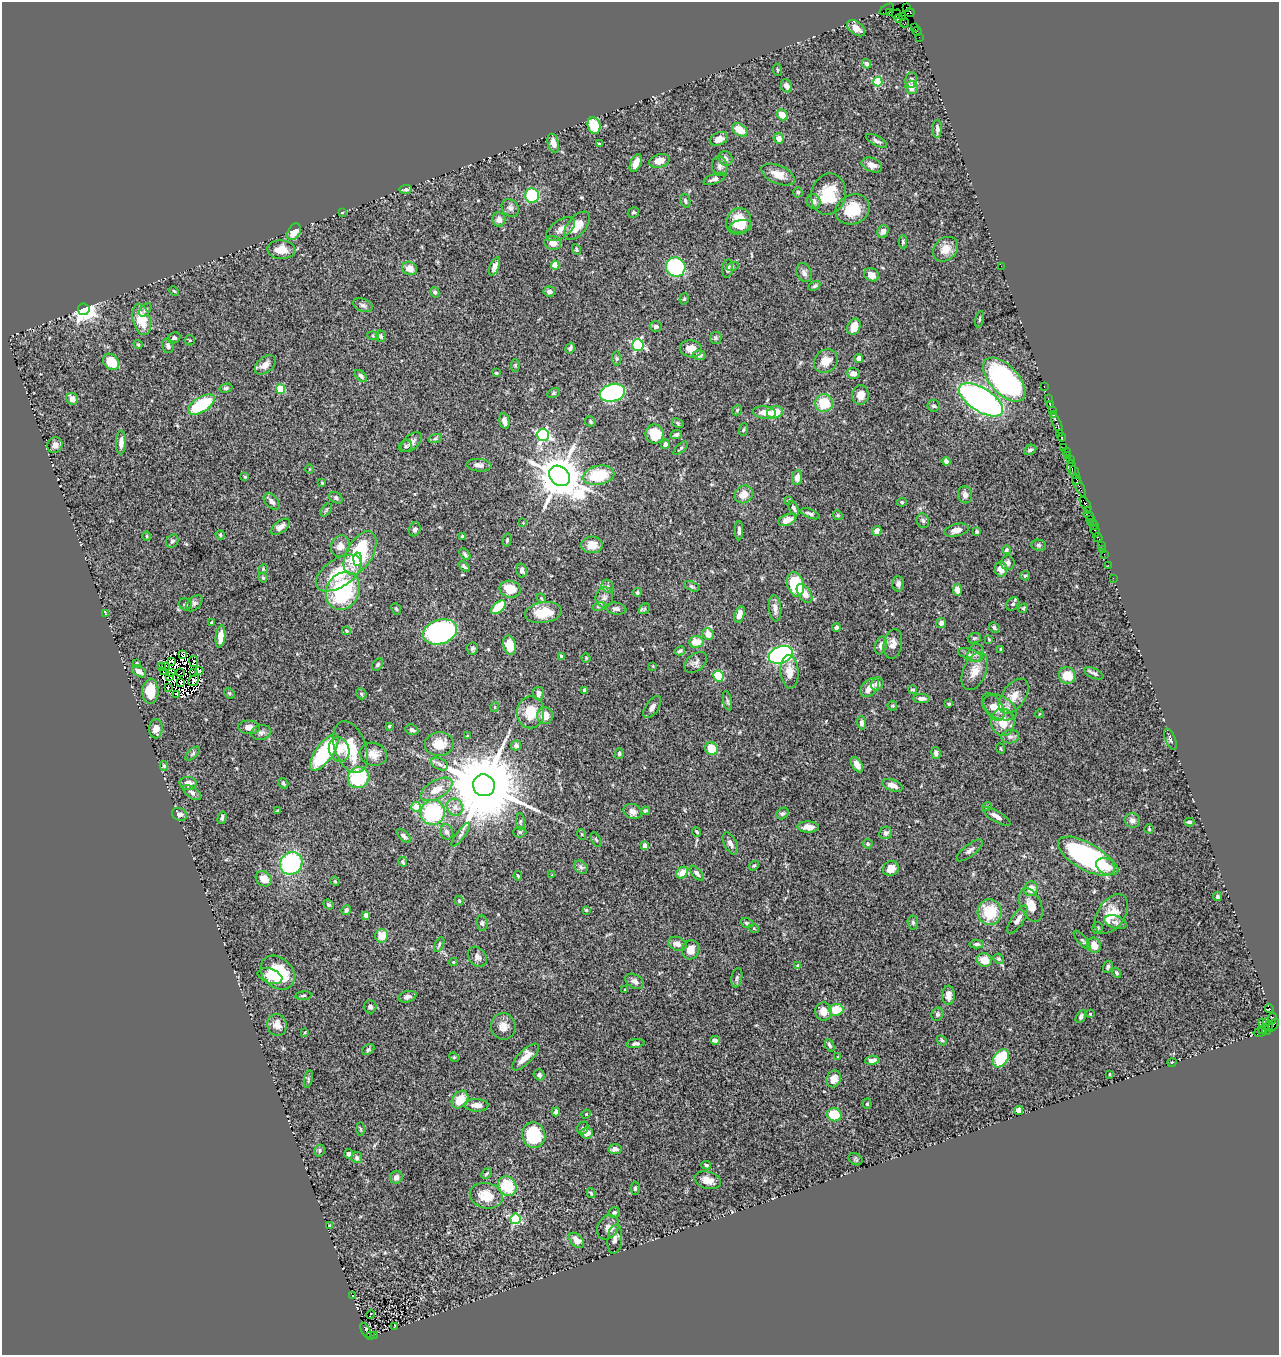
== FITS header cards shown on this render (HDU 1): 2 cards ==
NAXIS1  =                 1277
NAXIS2  =                 1353

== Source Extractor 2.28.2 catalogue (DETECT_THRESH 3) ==
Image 1277 x 1353 px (HDU 1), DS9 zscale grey, 1 PNG px = 1 image px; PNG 1281 x 1357 px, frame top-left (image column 1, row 1353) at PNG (2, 2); each listed source drawn as its Kron ellipse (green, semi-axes under 4 px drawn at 4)
Background 2.2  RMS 0.051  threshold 0.154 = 3 sigma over >= 5 px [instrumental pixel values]
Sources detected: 486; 13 with non-positive FLUX_AUTO (blend fragments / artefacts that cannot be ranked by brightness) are neither listed nor drawn; the other 473 listed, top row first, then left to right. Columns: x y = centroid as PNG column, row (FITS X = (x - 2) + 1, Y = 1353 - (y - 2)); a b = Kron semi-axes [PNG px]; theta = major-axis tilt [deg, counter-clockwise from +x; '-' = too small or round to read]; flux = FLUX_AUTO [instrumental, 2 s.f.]
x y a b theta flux
907 7 2 2 - 12
887 9 8 3 31 210
890 12 4 3 - 120
910 12 5 4 - 200
897 14 5 2 - 99
902 16 2 2 - 27
899 18 4 3 - 200
905 23 5 2 - 87
914 27 4 2 - 120
856 28 10 6 -38 29
917 31 4 3 - 180
919 37 2 2 - 43
866 64 5 4 - 9.1
777 70 6 3 -82 3.8
911 80 8 6 88 10
878 82 5 4 - 180
786 86 7 5 -65 16
911 87 7 6 - 26
782 115 6 5 - 39
594 125 8 6 -75 150
937 129 9 4 -90 11
740 130 8 5 -34 51
779 138 5 5 - 21
719 139 9 6 24 20
876 141 12 4 -28 9.5
553 143 9 5 -76 26
599 144 3 3 - 4.7
725 158 8 6 -56 12
659 161 10 6 15 26
636 163 9 5 66 28
872 165 11 6 -22 23
720 166 9 7 -86 13
778 174 17 9 -23 44
714 179 11 5 20 11
406 189 6 4 3 6.9
798 192 5 4 - 5.7
829 194 20 17 76 120
532 195 7 7 - 180
685 201 7 5 -71 7
814 201 7 7 - 18
510 208 10 7 -45 13
853 209 17 14 25 100
342 212 3 2 - 2.4
633 212 6 4 31 5.7
499 219 7 6 - 21
738 221 14 12 58 82
577 226 17 9 51 48
741 226 11 6 9 30
561 229 16 9 36 26
883 231 6 5 - 14
294 232 9 6 59 48
903 242 6 4 90 5
553 243 8 7 - 30
576 249 5 4 - 6.2
945 249 14 11 43 39
281 250 14 9 -2 44
555 265 4 4 - 94
1001 266 2 2 - 20
494 267 9 4 67 14
676 267 10 9 - 330
732 267 6 3 18 3.7
410 268 7 6 - 29
728 268 9 5 82 14
804 273 10 7 -65 13
871 275 8 6 -26 18
814 286 7 4 29 7.4
174 291 5 3 - 3.5
549 291 6 5 - 10
435 292 5 4 - 7.5
684 299 6 4 74 4.9
363 305 10 6 -22 11
84 309 6 6 - 2900
145 310 7 5 51 7.7
979 319 8 3 79 4.5
142 320 16 8 -76 85
656 327 6 5 - 9
854 327 8 6 67 43
373 336 6 4 -7 4.6
381 336 6 5 - 7.9
174 338 6 5 - 8.9
716 338 6 5 - 6
190 340 5 5 - 4.2
138 345 4 3 - 4.4
638 345 6 5 - 460
168 346 7 6 - 9.6
570 348 6 4 59 9.6
691 349 11 8 -10 31
699 355 6 5 - 14
616 358 7 4 -84 6.2
859 358 5 4 - 20
826 361 12 11 - 44
111 362 9 7 -44 76
265 365 12 7 38 25
515 365 6 4 -89 5.2
496 373 3 2 - 3.2
853 373 6 5 - 21
361 376 7 4 -46 8.6
1004 380 27 14 -47 560
1044 387 3 2 - 100
226 388 6 4 15 5.8
281 389 5 4 - 130
553 393 7 4 27 5
612 393 13 8 15 520
860 395 9 8 - 25
72 399 6 5 - 19
1048 399 3 2 - 130
981 400 25 11 -32 1000
824 403 9 9 - 97
201 405 15 7 32 170
1050 405 2 2 - 59
934 406 6 6 - 7.2
737 410 5 4 - 4.1
1052 411 2 2 - 120
764 412 11 6 -5 38
775 412 8 6 16 52
1054 415 4 3 - 260
504 421 8 5 -77 18
590 421 5 5 - 5
678 423 6 4 -30 5.2
1057 424 11 3 -65 520
744 430 6 3 71 3.9
1059 433 2 2 - 39
654 434 9 9 - 110
543 435 6 6 - 590
676 435 6 4 24 7
1062 437 4 3 - 160
435 439 7 4 19 7.3
121 442 12 5 88 21
412 442 12 7 42 18
665 444 4 4 - 16
55 445 8 7 - 16
406 446 7 5 30 7.4
1064 447 2 2 - 49
681 448 9 4 41 5.7
1030 450 6 4 26 7.8
1067 451 3 2 - 90
1068 455 3 2 - 140
1070 459 2 2 - 52
946 461 4 3 - 9.7
479 465 12 6 -5 16
1072 468 8 3 -84 690
309 469 5 3 - 2.6
1074 472 7 3 -66 770
599 475 16 9 11 180
559 476 11 9 -43 14000
245 477 4 3 - 3.7
797 478 7 5 81 23
1076 479 5 3 - 110
322 483 3 3 - 3.1
1079 486 12 3 -62 820
744 494 9 8 - 38
965 495 9 7 -80 16
336 498 7 5 -30 8.4
789 500 4 3 - 3.8
272 501 9 6 -46 16
902 502 5 4 - 4.5
1085 504 8 3 -55 620
794 508 8 4 -66 7.6
326 510 7 4 53 5.4
1087 510 4 3 - 200
810 514 10 4 -21 9.7
838 515 5 4 - 4.9
1089 516 6 3 -35 460
1091 519 3 3 - 300
787 520 9 5 22 29
923 520 7 6 - 9.4
1092 522 3 3 - 150
523 523 3 2 - 2.4
1094 526 3 2 - 190
280 527 11 5 36 20
415 529 7 5 67 11
956 530 12 6 13 20
739 531 10 3 89 10
877 531 5 4 - 23
977 531 4 4 - 6
1095 531 6 3 -63 260
220 535 5 4 - 3.3
147 536 4 4 - 3.5
462 536 4 3 - 4.4
1098 537 5 3 - 100
507 540 6 4 76 6
172 541 7 5 54 8.1
592 545 11 8 -1 38
1039 545 7 5 -2 7.1
1101 545 2 2 - 68
340 546 11 9 66 25
1102 549 2 2 - 38
1006 550 4 4 - 5.8
360 553 24 13 60 280
465 554 7 4 -49 7.4
1104 554 2 2 - 65
357 559 6 4 87 50
1008 563 7 7 - 13
1108 565 2 2 - 30
464 566 6 4 -38 6.4
263 569 5 4 - 4.4
1001 569 7 6 - 38
522 571 7 5 -79 13
339 573 26 14 34 140
1025 576 5 4 - 4.4
263 578 5 3 - 4.2
1113 578 2 2 - 28
796 584 13 8 -75 160
898 584 7 6 - 12
608 586 7 5 -52 8.7
692 586 8 4 -24 6.4
510 589 11 8 -11 59
957 590 5 4 - 30
343 591 19 16 61 330
637 592 4 4 - 4.9
804 593 11 6 -56 31
604 597 10 8 76 17
541 598 5 4 - 3.5
194 603 10 6 42 9.9
185 604 6 6 - 7.3
1013 604 7 5 45 9.1
599 606 6 4 18 5.8
498 607 9 5 41 130
775 608 13 6 -84 18
1023 608 5 4 - 4
396 609 6 4 -67 4.8
616 609 10 6 -9 12
644 609 6 4 40 5.4
543 613 18 10 8 78
105 614 4 2 - 2.8
739 614 8 5 72 23
212 623 3 3 - 4.1
941 623 5 5 - 12
836 628 4 4 - 14
994 628 6 4 -45 7.5
346 631 4 4 - 6.4
440 632 17 12 18 760
708 634 6 5 - 33
221 636 11 4 82 35
974 638 7 5 21 5.6
989 639 4 3 - 2.8
696 642 7 5 2 46
893 644 15 9 80 28
510 645 10 6 -76 64
881 645 9 5 74 17
472 648 6 6 - 6.6
1001 649 3 3 - 3.6
680 651 5 4 - 6.4
975 653 9 7 63 14
183 654 3 2 - 6.9
781 655 12 8 20 690
970 655 13 5 -20 13
561 657 4 3 - 6.1
586 658 4 4 - 3.8
171 661 4 2 - 1.5
194 662 5 3 - 2.9
696 662 13 8 39 14
136 664 4 3 - 7.2
378 665 7 4 52 6
162 666 3 2 - 10
165 666 3 2 - 9.2
653 666 4 4 - 2.9
200 670 4 4 - 5
139 671 8 5 -33 19
975 671 20 11 66 46
163 672 2 2 - 1.8
181 672 3 2 - 2.4
789 672 17 9 -86 35
172 673 2 2 - 5.6
194 673 4 2 - 3.8
1094 673 10 5 -23 7.8
1067 675 8 8 - 63
170 676 3 2 - 0.0033
718 676 5 5 - 130
194 680 6 4 54 0.59
180 682 3 2 - 5.6
877 684 7 6 - 19
870 687 11 7 46 40
168 688 3 2 - 3.3
585 690 4 3 - 20
913 690 4 4 - 5.4
150 691 12 8 88 75
229 693 6 4 -44 4.6
538 693 7 5 -87 17
177 694 3 2 - 2.7
361 694 6 5 - 5.9
1014 696 20 11 54 43
921 699 8 4 -1 15
727 701 10 4 -79 6
949 704 3 3 - 4.1
892 706 5 4 - 4.1
495 707 5 3 - 2.7
652 707 12 6 55 16
993 707 15 9 -56 26
1000 707 18 11 -27 47
531 712 16 13 81 79
1039 714 4 3 - 2.3
545 716 8 8 - 38
1003 722 13 11 -83 57
861 723 6 4 -88 8.9
389 726 3 3 - 3.9
249 727 11 6 -2 26
156 729 9 6 87 27
412 730 6 5 - 8.2
261 732 10 7 12 13
467 736 4 3 - 2.8
1010 737 9 6 9 11
1170 739 11 5 -68 8.6
439 744 15 11 4 55
516 746 5 5 - 11
350 747 27 15 -70 140
339 749 12 10 -73 30
712 749 7 6 - 86
1001 749 5 2 - 2.8
324 752 21 8 55 280
936 753 6 4 -78 13
193 754 9 4 42 6.4
373 754 14 11 -18 32
619 754 5 4 - 5.1
439 764 9 5 -28 9.7
857 765 8 5 -58 21
164 766 5 4 - 5.2
358 778 11 10 - 210
188 783 8 6 -4 24
283 783 6 4 -59 5.9
484 785 11 11 - 52000
892 785 11 5 -20 27
436 789 18 9 30 44
192 793 10 5 -36 12
987 806 5 3 - 3
416 807 5 5 - 50
455 807 9 7 -56 22
278 811 3 3 - 3.7
633 811 9 7 -24 16
645 811 4 4 - 4.7
433 812 12 12 - 280
180 814 8 6 -28 13
782 814 6 5 - 7.6
996 816 16 5 -30 19
222 818 6 4 74 7.4
1132 820 8 7 - 15
521 822 8 3 -86 5.3
1189 822 5 3 - 5.6
808 827 10 5 -2 25
1149 829 4 4 - 3.9
447 832 7 6 - 10
520 832 6 5 - 6.1
697 832 5 3 - 4.3
886 833 6 6 - 11
581 834 5 3 - 3.4
461 835 14 3 53 9.4
404 836 9 4 -43 8.7
596 840 8 3 -62 4.5
730 844 12 6 -63 16
868 844 5 4 - 5.3
645 845 4 4 - 27
970 850 16 6 38 15
1086 856 31 13 -29 560
403 862 5 4 - 6.3
291 863 12 10 42 410
754 866 5 4 - 5.2
581 867 7 6 - 8.6
1107 867 12 7 -25 32
891 869 8 7 - 34
682 873 7 5 40 31
697 873 9 4 -47 11
552 875 3 3 - 2.2
518 876 4 3 - 3.9
264 879 8 7 - 35
335 881 5 4 - 3.4
1031 889 7 7 - 33
1217 897 4 4 - 5
459 901 5 4 - 4.8
328 904 6 4 -41 6.3
1031 905 18 10 -66 39
346 910 5 4 - 7.8
586 910 4 4 - 4.5
990 912 13 12 - 130
1111 914 22 13 56 76
366 915 4 4 - 22
1018 920 16 6 56 19
913 922 7 5 -86 6.5
1115 922 11 6 -16 13
482 923 7 5 -82 7.5
747 923 6 5 - 6
1097 928 6 5 - 6.3
754 929 5 3 - 3.4
382 936 7 6 - 50
1082 940 12 4 -49 7.4
439 944 8 4 65 5.3
677 944 9 6 -23 19
977 944 7 4 -3 7.2
1094 945 8 6 -68 34
691 950 10 8 72 32
477 957 11 8 -51 16
999 959 5 4 - 6
984 960 8 6 -12 44
453 962 4 4 - 3.8
798 966 4 3 - 6.6
1108 967 6 4 73 8.1
278 973 19 14 -44 150
1117 973 5 4 - 6.3
270 976 13 7 -18 29
737 978 10 5 79 7.7
635 981 10 6 -29 17
625 990 3 3 - 3.4
948 995 9 6 88 22
303 996 8 3 6 4.5
407 997 9 5 14 12
370 1007 6 6 - 12
1269 1008 4 3 - 790
836 1010 7 6 - 80
823 1012 9 8 - 34
937 1014 7 5 62 7.9
1090 1014 4 3 - 2.4
1081 1016 7 4 61 7.5
1272 1018 6 3 74 140
1262 1022 2 2 - 67
1266 1022 3 3 - 61
277 1025 11 9 -71 26
1273 1025 7 2 54 200
503 1026 13 12 - 30
1268 1026 5 3 - 330
1262 1029 3 2 - 160
1266 1031 4 3 - 160
305 1032 3 2 - 2.5
1260 1032 7 4 11 340
715 1040 5 4 - 12
942 1040 5 4 - 4.6
635 1044 9 4 7 11
830 1045 7 3 -66 7.3
368 1050 7 5 32 7.4
454 1057 5 4 - 4.2
525 1057 18 7 45 39
838 1057 3 3 - 4.6
1001 1058 10 6 54 140
872 1060 7 4 6 15
1172 1062 4 3 - 2.8
1110 1074 3 2 - 2.6
539 1075 6 5 - 8.6
308 1079 9 3 78 5.9
834 1079 8 7 - 31
460 1100 10 7 50 57
867 1104 5 4 - 4.9
476 1105 12 6 -2 27
1019 1110 4 4 - 15
556 1112 4 4 - 8.6
586 1114 5 4 - 4.1
834 1115 7 6 - 97
583 1128 6 5 - 5.8
361 1129 6 4 -88 4.6
587 1133 6 5 - 30
534 1135 13 11 -75 190
615 1149 6 5 - 17
319 1150 6 5 - 6.1
349 1154 5 4 - 7.9
357 1157 5 5 - 9.8
855 1159 7 5 -34 5.9
706 1165 5 4 - 5.2
486 1174 6 3 44 4.5
396 1177 6 6 - 17
708 1180 13 8 -14 30
507 1186 10 8 -51 130
635 1188 7 4 84 7.4
591 1193 5 4 - 5.1
486 1196 17 12 -13 75
614 1212 6 5 - 8
516 1219 5 5 - 320
330 1225 3 2 - 3.6
608 1227 13 10 59 19
615 1239 14 7 84 20
576 1240 9 5 -45 27
353 1296 3 2 - 2.5
371 1314 5 2 - 6.4
395 1327 4 2 - 2.6
366 1330 8 3 -61 690
374 1335 2 2 - 150
370 1336 3 3 - 210
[13 non-positive-flux detections neither listed nor drawn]